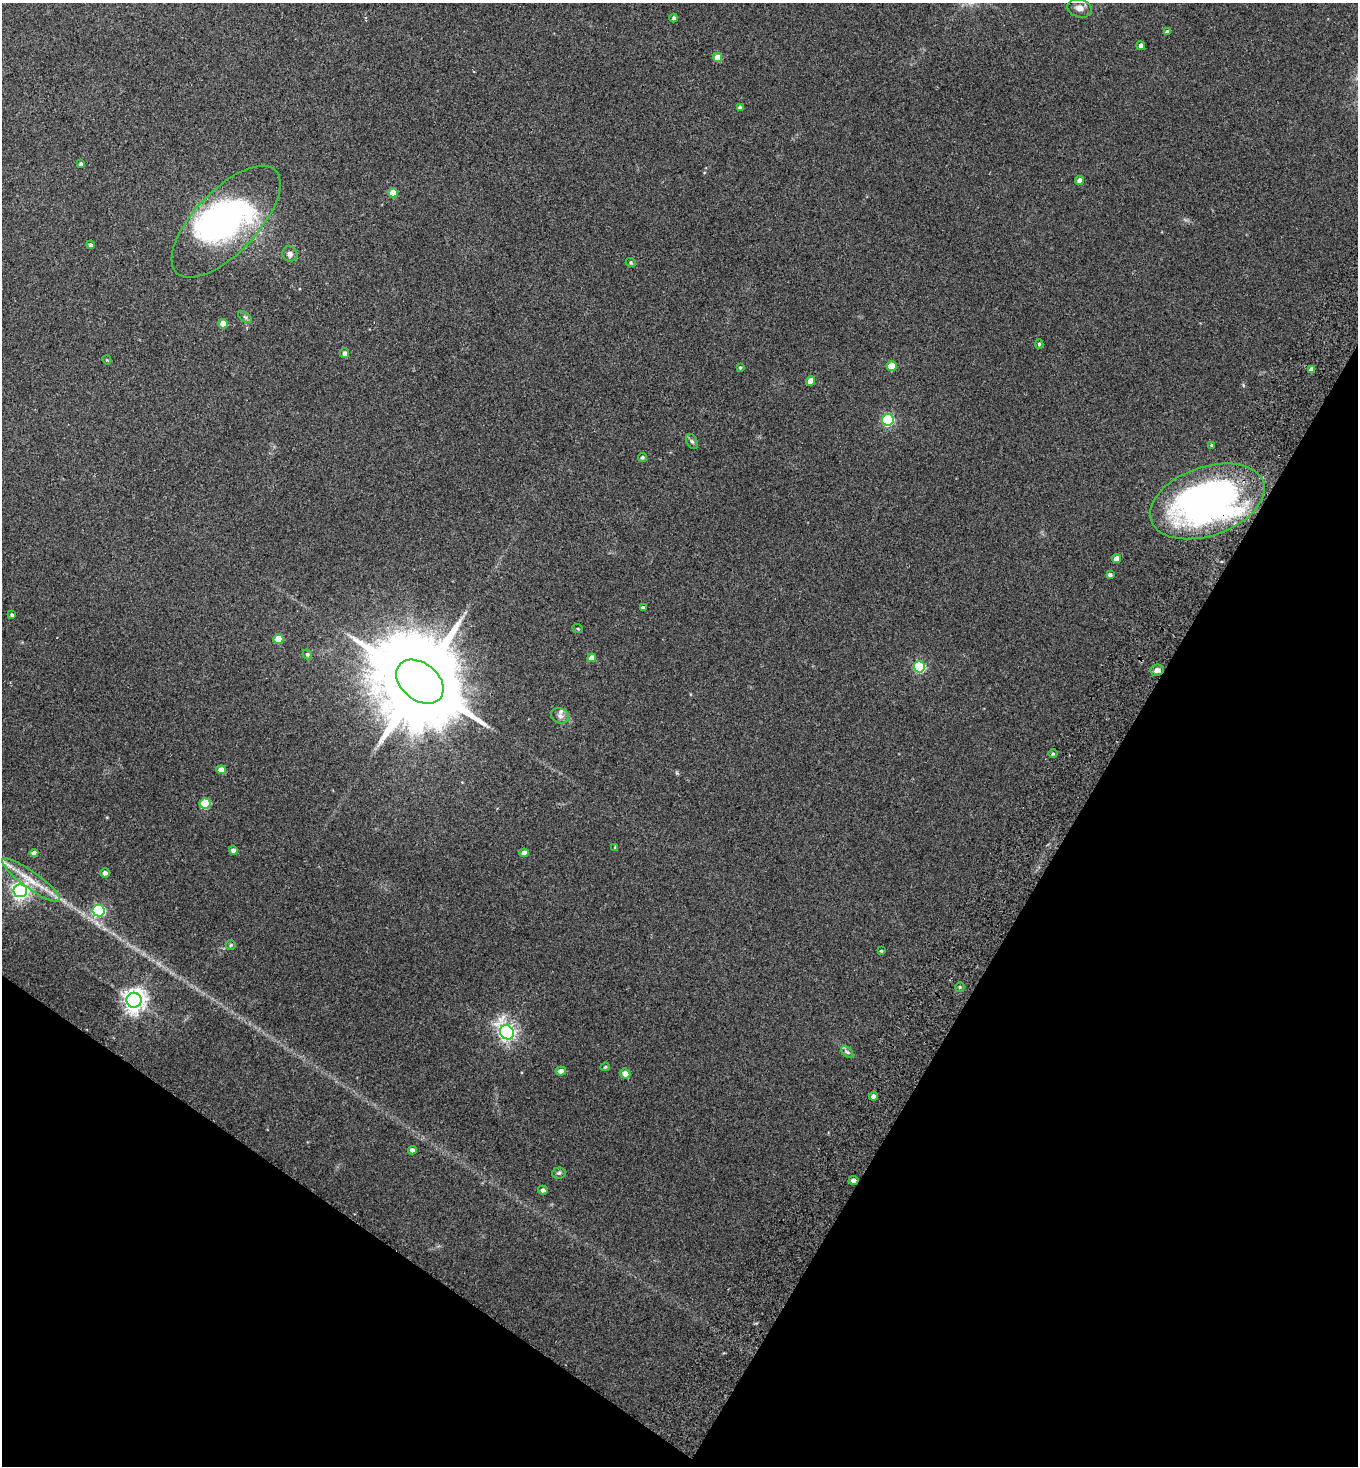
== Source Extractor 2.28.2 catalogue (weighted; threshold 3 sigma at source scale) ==
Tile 15 of 4 x 4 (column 3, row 4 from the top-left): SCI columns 2912-4267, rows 35-1498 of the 5962 x 5923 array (HDU 1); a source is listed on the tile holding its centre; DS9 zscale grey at full resolution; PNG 1360 x 1468 px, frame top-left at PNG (2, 3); each listed source drawn as its Kron ellipse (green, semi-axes under 4 px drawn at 4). Shown black and unused: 28% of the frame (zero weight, under 2 of 3 exposures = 3% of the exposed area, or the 3 px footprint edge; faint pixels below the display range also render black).
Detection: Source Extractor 2.28.2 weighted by HDU 2 'WHT'; one run over the whole footprint, this tile lists its part. Background 0.0747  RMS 0.0096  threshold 0.0432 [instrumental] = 3 sigma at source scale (4.5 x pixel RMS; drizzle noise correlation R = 1.50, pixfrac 1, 0.05/0.05 arcsec/px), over >= 5 px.
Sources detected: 69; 4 inside a brighter object's white glare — neither listed nor drawn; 1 inside a brighter listed object's ellipse — not listed separately; the other 64 listed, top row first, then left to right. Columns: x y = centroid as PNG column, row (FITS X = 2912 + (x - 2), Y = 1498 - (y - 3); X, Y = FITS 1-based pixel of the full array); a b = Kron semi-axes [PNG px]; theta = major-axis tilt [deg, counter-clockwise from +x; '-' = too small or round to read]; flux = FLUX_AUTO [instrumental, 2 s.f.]
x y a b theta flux
1080 8 12 9 -17 5.9
674 18 4 4 - 2
1167 32 4 4 - 2.4
1141 46 4 4 - 3.9
717 57 4 4 - 12
740 108 4 4 - 2.7
81 164 4 4 - 1.8
1079 180 4 4 - 4.3
393 193 5 4 - 17
226 222 71 31 46 180
91 245 4 4 - 2
290 254 8 7 - 3.2
631 263 5 3 - 0.91
245 317 8 4 -36 1.6
223 324 5 4 - 13
1039 344 5 4 - 1.5
345 353 5 4 - 3.3
107 360 4 3 - 0.77
892 366 5 5 - 19
740 367 3 3 - 1.2
1312 369 4 4 - 4.7
811 381 4 4 - 12
888 420 6 5 - 110
692 441 8 5 -61 2
1212 445 4 4 - 1.1
642 457 5 4 - 1.4
1207 501 59 34 19 370
1116 559 5 4 - 5.8
1110 575 4 4 - 2.2
643 608 4 3 - 2.4
12 615 4 3 - 1.6
578 629 5 3 - 0.83
278 639 5 4 - 19
307 654 5 4 - 1.7
592 658 4 4 - 8.3
919 667 6 5 - 88
1157 670 7 5 8 3.3
420 682 26 18 -39 17000
560 716 9 7 -27 3.8
1053 754 4 3 - 1
221 770 5 4 - 8.1
205 803 5 5 - 43
615 847 3 2 - 1.1
233 850 4 4 - 4.3
34 853 4 4 - 4.1
524 853 4 4 - 6.3
105 873 5 4 - 3.2
31 880 35 8 -36 19
20 891 7 6 - 350
99 910 6 6 - 130
231 945 5 5 - 1.1
881 951 3 3 - 0.92
960 987 5 4 - 1.3
134 1000 7 7 - 680
507 1032 7 6 - 350
847 1052 7 4 -44 1.9
605 1067 5 4 - 1.2
561 1071 5 4 - 4.3
625 1073 5 5 - 6.8
874 1096 4 4 - 3.8
412 1150 4 4 - 3
559 1173 7 5 5 1.9
854 1180 5 4 - 3.6
543 1190 5 4 - 2.4
Overlapping masked pixels (flux is a lower limit): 2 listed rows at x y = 1207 501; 854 1180